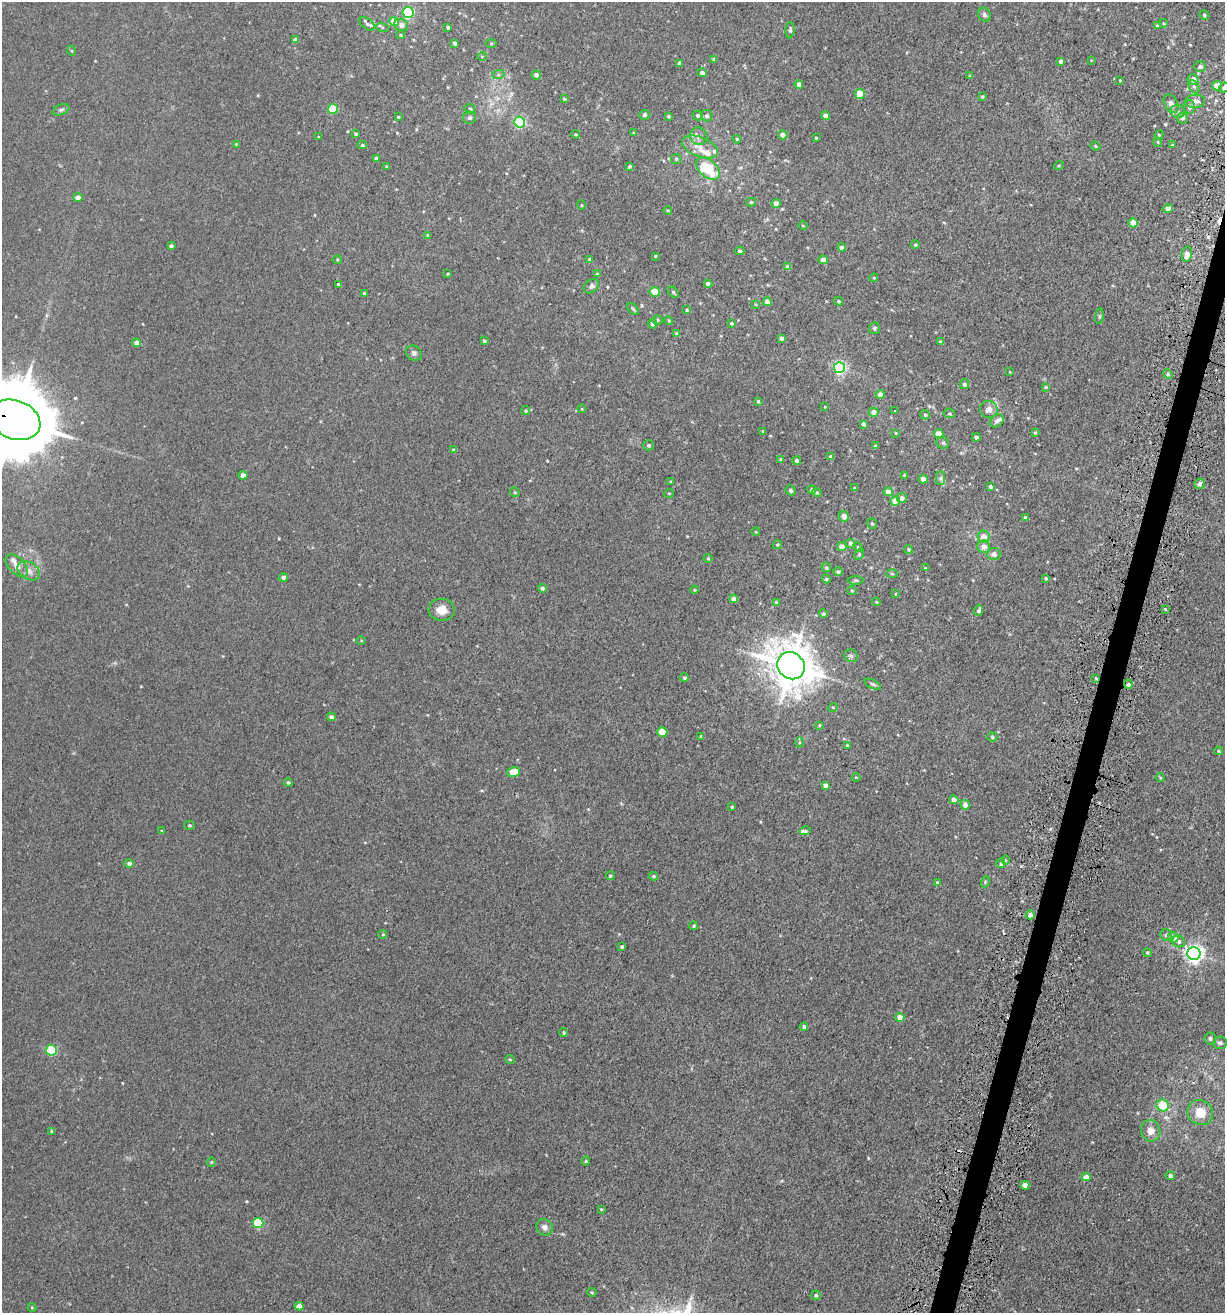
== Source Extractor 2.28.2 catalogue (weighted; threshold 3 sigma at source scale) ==
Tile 10 of 4 x 4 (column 2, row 3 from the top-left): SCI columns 1400-2622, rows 1371-2681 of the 5414 x 5354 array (HDU 1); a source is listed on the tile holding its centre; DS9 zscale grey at full resolution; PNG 1227 x 1315 px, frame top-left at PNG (2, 2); each listed source drawn as its Kron ellipse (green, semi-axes under 4 px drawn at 4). Shown black and unused: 2% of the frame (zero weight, under 3 of 5 exposures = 5% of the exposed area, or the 3 px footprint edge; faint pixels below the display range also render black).
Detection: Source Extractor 2.28.2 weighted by HDU 2 'WHT'; one run over the whole footprint, this tile lists its part. Background 0.0209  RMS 0.003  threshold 0.0135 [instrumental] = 3 sigma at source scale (4.5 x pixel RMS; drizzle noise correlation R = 1.50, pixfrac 1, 0.05/0.05 arcsec/px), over >= 5 px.
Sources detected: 272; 2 cosmic-ray / hot-pixel residue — neither listed nor drawn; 6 inside a brighter listed object's ellipse — not listed separately; the other 264 listed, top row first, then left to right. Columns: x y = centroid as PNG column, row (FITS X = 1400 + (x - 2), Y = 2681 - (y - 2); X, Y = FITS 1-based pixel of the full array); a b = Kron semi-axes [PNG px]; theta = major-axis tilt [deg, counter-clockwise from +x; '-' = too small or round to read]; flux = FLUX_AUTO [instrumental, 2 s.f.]
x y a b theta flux
408 13 5 5 - 34
984 15 7 6 - 0.85
1204 15 5 4 - 0.37
394 21 5 4 - 5.7
1163 23 4 3 - 0.24
367 24 8 5 -37 0.92
401 25 7 6 - 1.6
1157 26 4 3 - 0.36
382 27 6 4 -18 0.42
448 27 3 3 - 0.59
790 30 8 4 86 0.65
400 35 4 4 - 0.37
295 40 4 4 - 1.1
454 43 4 3 - 0.89
491 43 5 3 - 0.33
72 51 5 3 - 0.28
482 56 4 3 - 0.29
714 59 4 3 - 0.35
1091 60 3 3 - 0.2
1061 61 4 4 - 0.84
679 63 4 3 - 0.77
1200 66 6 5 - 0.72
702 73 4 4 - 0.82
498 75 6 4 18 0.52
536 75 5 4 - 1.1
970 76 3 3 - 0.28
1193 79 5 5 - 1.9
1120 80 3 2 - 0.21
799 84 4 4 - 1.6
1217 86 5 4 - 3.7
1194 87 7 5 -62 0.65
1224 87 5 5 - 0.95
860 94 5 5 - 7.7
982 97 4 4 - 0.38
564 99 4 3 - 0.47
1195 101 10 6 3 1.7
1171 104 10 6 -59 1.7
1189 107 6 5 - 0.91
333 109 5 5 - 12
470 109 5 4 - 0.59
61 110 9 5 21 0.62
1178 111 7 6 - 1.2
644 115 5 5 - 0.75
697 115 5 4 - 0.57
668 116 3 3 - 0.49
707 116 6 5 - 0.76
825 116 4 4 - 2
398 117 3 3 - 0.29
469 118 6 6 - 0.73
1182 118 5 5 - 0.7
520 122 5 5 - 33
633 133 4 3 - 0.26
356 134 4 3 - 0.44
575 134 4 2 - 0.32
783 135 4 4 - 1.8
1159 135 4 4 - 0.32
699 136 9 8 - 1.5
318 137 3 2 - 0.22
816 138 3 2 - 0.31
737 139 4 3 - 0.29
1158 142 4 4 - 0.32
236 144 3 2 - 0.25
362 145 5 4 - 0.42
1172 145 3 3 - 0.47
1095 146 5 3 - 0.42
700 147 19 9 -22 3.5
376 158 4 3 - 0.91
676 159 5 5 - 0.46
1059 165 5 3 - 0.28
629 166 3 3 - 0.47
387 167 4 4 - 0.37
708 169 14 8 -40 13
78 198 4 4 - 2.2
751 202 5 4 - 0.5
776 204 4 4 - 1.7
581 205 5 3 - 0.23
1168 208 5 4 - 1.2
668 210 4 3 - 0.26
1133 223 4 4 - 3.7
803 226 4 3 - 0.28
428 235 4 4 - 0.3
915 245 4 4 - 0.47
171 246 4 3 - 0.72
842 247 4 4 - 1
740 251 4 3 - 0.68
1187 254 7 5 79 2.1
655 256 3 3 - 0.29
589 259 4 3 - 0.33
337 260 4 4 - 0.35
823 260 4 4 - 2.3
788 267 4 4 - 1.2
448 274 3 2 - 0.3
597 274 4 4 - 0.39
874 278 4 4 - 0.34
338 284 3 3 - 0.35
708 284 4 4 - 1.9
591 286 8 6 38 0.79
655 292 5 4 - 5.6
673 292 6 4 -46 0.49
364 294 4 3 - 0.62
839 301 4 4 - 0.48
767 302 4 4 - 2.4
755 304 4 3 - 0.25
633 309 7 4 -46 0.46
687 310 4 3 - 0.38
1099 316 8 4 82 0.48
658 320 5 4 - 0.4
669 321 4 3 - 0.32
731 323 4 3 - 0.45
653 324 4 4 - 0.97
874 328 6 5 - 0.57
677 334 4 4 - 0.95
781 338 4 4 - 1
484 341 4 3 - 0.42
941 342 4 4 - 1.1
137 343 4 4 - 1.9
414 353 8 7 - 0.88
839 368 5 5 - 58
1010 372 4 3 - 0.21
1168 374 5 4 - 0.44
964 384 5 4 - 0.95
1046 387 4 3 - 0.34
880 394 4 4 - 1.6
758 401 3 3 - 0.36
825 407 4 2 - 0.21
582 409 4 3 - 0.23
989 409 9 8 - 2.2
526 411 4 4 - 0.47
895 411 3 2 - 0.17
873 412 5 4 - 2.1
949 413 6 5 - 0.42
925 415 5 4 - 0.46
15 420 26 19 -21 4700
997 421 7 5 37 1.1
864 424 4 3 - 0.91
763 431 3 3 - 0.55
896 433 3 3 - 0.27
1035 433 4 3 - 0.4
939 434 5 4 - 3.6
976 437 4 3 - 0.91
943 443 6 6 - 0.68
649 445 5 5 - 0.66
875 446 3 3 - 0.51
454 450 4 4 - 0.61
831 457 4 4 - 0.88
781 459 4 4 - 0.62
797 461 4 4 - 0.8
243 475 4 4 - 2
904 475 4 4 - 0.24
941 478 7 4 90 0.76
923 479 4 4 - 2.1
671 482 4 3 - 0.31
1199 484 5 5 - 0.96
990 486 4 3 - 0.68
854 488 4 3 - 0.27
791 490 5 5 - 0.69
812 490 4 4 - 0.62
515 492 5 4 - 0.37
817 492 5 4 - 0.46
888 492 4 4 - 2.2
669 493 5 3 - 0.24
902 498 5 4 - 1.2
895 501 5 4 - 3
844 516 5 5 - 1.9
1025 517 4 3 - 0.5
872 523 5 5 - 0.46
756 532 4 3 - 0.21
984 536 6 6 - 2.5
851 543 5 4 - 1.2
777 545 4 3 - 0.36
842 546 4 4 - 2.4
858 547 5 4 - 0.35
984 547 6 6 - 2.2
908 549 4 4 - 0.41
859 554 6 4 57 0.42
994 554 7 6 - 1.6
708 558 4 4 - 0.37
17 566 13 8 -47 2.1
826 567 5 4 - 0.53
925 568 3 3 - 0.22
29 571 12 8 -32 2.1
838 572 5 4 - 0.6
892 574 5 3 - 0.31
283 577 4 4 - 0.96
1046 578 3 3 - 0.45
826 579 4 4 - 0.36
856 580 8 3 0 0.43
542 588 4 4 - 0.7
694 590 4 3 - 0.27
852 591 5 3 - 0.26
895 594 4 2 - 0.18
734 599 4 4 - 1.6
776 602 4 3 - 0.29
876 602 4 3 - 0.34
1165 609 3 3 - 0.41
442 610 13 11 -5 3.4
979 610 5 4 - 0.99
823 614 4 4 - 0.72
361 641 5 3 - 0.26
851 656 7 6 - 0.81
791 666 14 13 - 910
684 678 4 4 - 0.54
1096 678 3 3 - 1.4
873 684 8 4 -24 0.56
1128 684 4 4 - 1.4
833 707 5 3 - 0.25
331 717 4 4 - 1.4
819 725 4 3 - 0.31
662 732 5 4 - 8.9
701 737 4 3 - 0.75
992 737 5 4 - 0.46
799 742 5 3 - 0.31
847 745 4 4 - 0.35
1218 751 4 3 - 0.36
513 772 7 4 14 7.2
856 777 4 3 - 0.22
1160 778 4 4 - 0.31
288 782 4 4 - 0.44
825 785 4 4 - 1.2
954 800 5 4 - 1.5
965 805 5 4 - 1.9
732 807 4 3 - 0.38
190 825 5 4 - 0.47
161 831 4 3 - 0.31
805 831 6 4 12 0.55
1005 860 4 3 - 0.3
129 863 5 4 - 0.91
1001 863 4 4 - 0.59
610 876 4 4 - 0.53
653 876 4 4 - 0.48
937 882 4 3 - 0.27
985 882 5 3 - 0.29
1030 915 4 4 - 1.6
694 926 4 4 - 0.45
383 934 4 4 - 0.38
1166 935 6 5 - 0.75
1173 937 5 5 - 3.6
1179 941 6 5 - 0.9
622 947 4 3 - 0.46
1147 953 4 4 - 0.42
1194 953 6 6 - 140
900 1017 4 4 - 2.9
804 1027 4 4 - 0.91
564 1032 4 4 - 0.42
1210 1038 6 6 - 0.73
1220 1043 7 6 - 0.69
51 1050 5 5 - 26
510 1059 5 4 - 0.34
1163 1105 6 6 - 7
1200 1113 13 12 - 5.7
52 1131 4 3 - 0.34
1151 1131 11 9 -73 2.6
586 1161 4 4 - 0.34
211 1162 4 4 - 0.31
1170 1176 4 4 - 0.91
1086 1177 5 4 - 2.2
1025 1185 4 4 - 2.2
601 1209 4 3 - 0.28
258 1223 5 5 - 17
545 1227 9 7 -44 1.2
592 1292 4 3 - 0.3
816 1295 5 4 - 0.57
299 1306 4 4 - 1.7
32 1307 4 4 - 0.27
Overlapping masked pixels (flux is a lower limit): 3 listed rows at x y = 15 420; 1096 678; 1128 684
Isophote crosses this tile's border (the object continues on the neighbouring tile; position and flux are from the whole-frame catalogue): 3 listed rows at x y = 408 13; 1224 87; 15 420